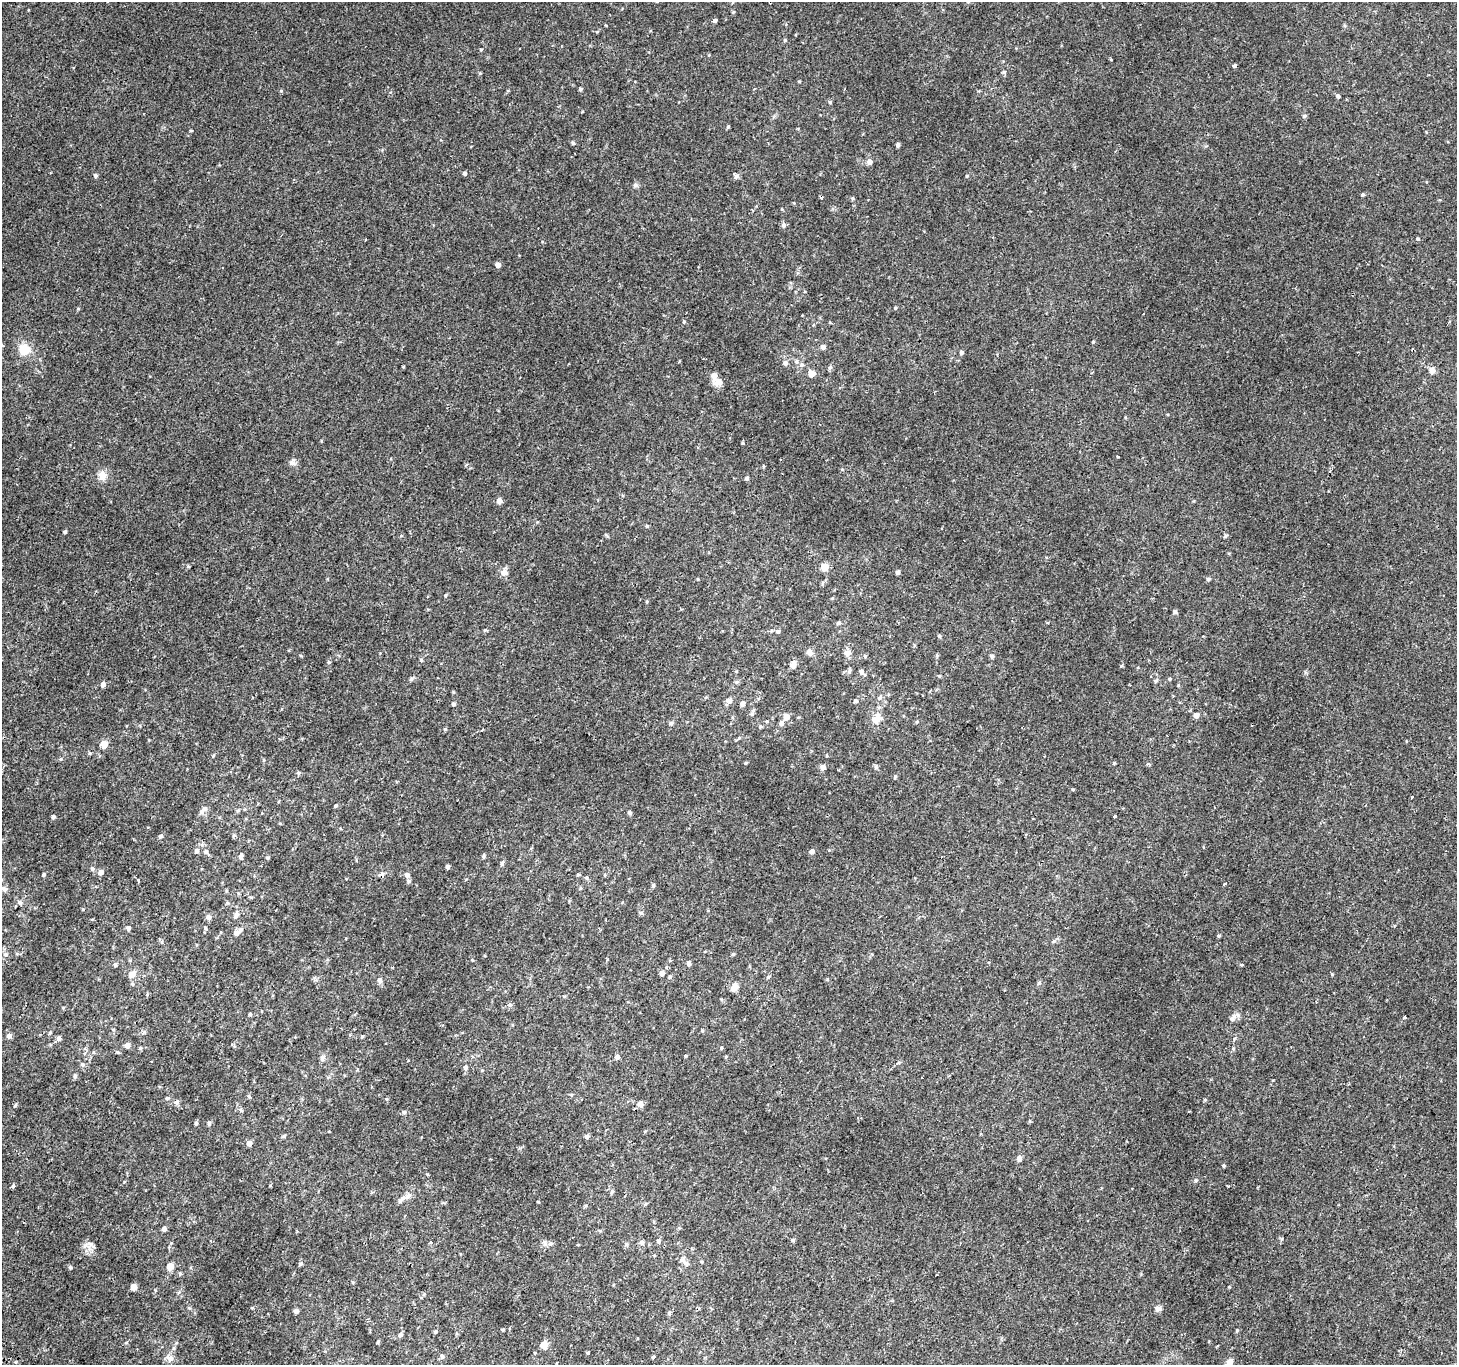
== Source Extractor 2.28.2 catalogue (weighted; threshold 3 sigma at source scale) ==
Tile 7 of 4 x 4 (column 3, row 2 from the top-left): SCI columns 2939-4393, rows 3023-4385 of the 5869 x 5977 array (HDU 1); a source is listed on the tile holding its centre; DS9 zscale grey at full resolution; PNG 1459 x 1367 px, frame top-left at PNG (2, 2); no overlay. Shown black and unused: <1% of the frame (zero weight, under 2 of 3 exposures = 2% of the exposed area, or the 3 px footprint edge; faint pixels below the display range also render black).
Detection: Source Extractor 2.28.2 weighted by HDU 2 'WHT'; one run over the whole footprint, this tile lists its part. Background 0.00223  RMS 0.0023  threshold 0.0105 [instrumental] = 3 sigma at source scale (4.5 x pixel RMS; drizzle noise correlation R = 1.50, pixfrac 1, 0.0396/0.0396 arcsec/px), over >= 5 px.
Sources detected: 219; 3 cosmic-ray / hot-pixel residue — not listed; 2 inside a brighter listed object's ellipse — not listed separately; the other 214 listed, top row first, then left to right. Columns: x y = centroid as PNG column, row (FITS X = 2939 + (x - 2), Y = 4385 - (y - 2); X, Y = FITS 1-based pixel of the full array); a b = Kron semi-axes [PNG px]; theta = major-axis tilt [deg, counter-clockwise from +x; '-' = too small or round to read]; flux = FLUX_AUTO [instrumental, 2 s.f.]
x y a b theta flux
732 2 5 3 - 0.21
733 12 5 4 - 0.23
715 20 5 4 - 0.42
785 40 6 3 72 0.23
481 49 4 4 - 0.22
1234 66 4 3 - 0.7
1004 72 6 4 20 0.35
580 89 4 4 - 0.34
281 91 5 3 - 0.22
1338 96 5 4 - 0.48
830 102 5 5 - 0.31
1305 116 6 4 2 0.34
728 127 5 4 - 0.27
191 130 4 2 - 0.21
573 143 5 5 - 0.28
898 145 4 4 - 0.55
869 162 5 5 - 1.4
464 173 4 4 - 0.49
95 176 5 4 - 0.44
736 176 8 5 62 0.52
635 185 7 6 - 0.48
1363 195 6 4 0 0.26
852 198 5 4 - 0.29
784 225 7 7 - 0.56
366 239 3 2 - 0.2
1418 239 5 4 - 0.26
498 265 4 4 - 1.1
895 308 4 4 - 0.23
684 322 4 4 - 0.22
1093 342 4 3 - 0.2
823 347 5 5 - 0.81
24 349 16 15 - 3.4
961 353 5 4 - 0.43
796 361 6 5 - 0.46
785 363 6 6 - 0.67
802 365 7 5 21 0.51
830 368 6 5 - 0.42
1432 371 8 7 - 1
812 374 6 5 - 1.8
716 380 17 9 -56 1.9
743 443 3 3 - 0.35
1118 456 3 2 - 0.26
102 476 13 10 -79 1.8
747 478 5 4 - 0.38
499 501 5 5 - 1.3
647 526 4 4 - 0.29
65 532 3 3 - 0.35
607 536 8 3 -45 0.29
824 567 5 5 - 3.8
504 572 9 9 - 1.2
897 572 4 4 - 0.55
1208 579 5 4 - 0.41
445 595 4 4 - 0.24
832 598 4 4 - 0.2
1175 612 5 4 - 0.5
838 623 6 5 - 0.4
485 630 5 4 - 0.24
778 631 6 5 - 0.45
939 636 5 4 - 0.29
810 652 8 7 - 1.1
847 653 8 7 - 1.2
865 656 5 5 - 0.35
992 656 6 5 - 0.45
329 662 5 5 - 0.3
793 665 7 6 - 1.3
1121 666 5 4 - 0.24
849 671 6 5 - 0.46
861 671 7 6 - 0.65
939 676 4 4 - 0.23
411 679 5 5 - 0.38
1170 679 4 4 - 0.23
1155 681 6 4 71 0.35
103 684 5 5 - 0.97
879 697 9 4 51 0.44
729 700 8 7 - 0.83
855 701 5 4 - 0.31
453 704 5 4 - 0.44
742 704 5 5 - 0.82
752 714 6 5 - 0.4
1196 715 5 5 - 1.4
786 716 7 6 - 1.5
877 719 15 11 40 2.4
767 721 5 3 - 0.24
671 723 6 4 44 0.35
781 723 6 5 - 0.74
760 726 5 5 - 0.33
445 729 5 4 - 0.27
482 730 3 2 - 0.27
739 738 6 4 19 0.3
104 744 6 6 - 2.5
90 753 5 4 - 0.27
61 759 5 4 - 0.24
746 763 4 3 - 0.26
1114 763 4 4 - 0.21
823 767 6 5 - 0.99
876 767 6 5 - 0.38
298 773 5 5 - 0.35
895 777 5 4 - 0.29
1073 789 5 3 - 0.19
1412 797 3 2 - 0.21
335 806 5 5 - 0.3
202 811 13 6 48 1.1
630 813 5 4 - 0.45
1115 816 3 3 - 0.68
53 817 4 4 - 0.45
160 836 5 5 - 0.43
197 851 5 5 - 0.58
812 851 5 5 - 0.86
206 852 6 5 - 0.49
241 856 8 4 71 0.41
483 856 6 4 71 0.38
502 863 8 4 60 0.4
448 867 4 4 - 0.71
92 869 6 5 - 0.41
101 872 6 6 - 0.82
44 874 4 4 - 0.33
407 875 5 5 - 0.81
578 875 4 4 - 0.27
605 875 5 3 - 0.19
586 878 6 4 -29 0.32
139 881 4 3 - 0.51
408 881 6 5 - 0.47
1225 884 3 3 - 0.54
653 885 5 4 - 0.38
580 888 5 3 - 0.23
4 889 9 7 -19 0.88
19 902 7 4 -45 0.44
641 913 6 5 - 0.4
236 915 11 6 67 0.79
209 917 6 5 - 0.94
128 928 7 5 -46 0.47
205 928 4 4 - 0.33
237 933 9 6 23 1
1219 936 4 3 - 0.3
1054 941 7 4 44 0.38
5 954 7 7 - 0.63
472 960 4 3 - 0.2
689 963 6 5 - 0.57
115 964 6 4 89 0.37
1241 965 4 3 - 0.21
662 973 5 5 - 1
132 974 11 9 31 1.4
670 977 5 4 - 0.33
768 977 5 4 - 0.29
380 980 7 6 - 0.76
1039 983 6 4 2 0.3
132 984 5 5 - 0.32
734 988 10 8 60 1.3
147 994 5 5 - 0.27
510 1005 6 5 - 0.44
250 1014 4 4 - 0.27
1404 1017 4 3 - 0.65
1232 1018 10 7 59 0.95
9 1036 6 5 - 0.85
362 1036 4 4 - 0.26
59 1038 6 5 - 0.68
127 1045 6 6 - 1
721 1048 4 4 - 0.24
685 1055 3 3 - 1.1
617 1057 6 6 - 0.61
726 1057 4 4 - 0.22
323 1058 8 7 - 0.77
82 1064 6 5 - 0.51
465 1067 6 5 - 0.64
75 1076 6 4 -72 0.32
249 1096 5 4 - 0.34
167 1098 5 4 - 0.35
386 1099 5 3 - 0.23
1205 1100 5 3 - 0.23
176 1102 7 6 - 0.53
641 1104 8 8 - 0.77
15 1105 6 3 53 0.26
241 1110 6 5 - 0.38
404 1112 6 5 - 0.36
196 1123 5 4 - 0.39
209 1123 6 4 89 0.45
587 1136 6 5 - 0.57
249 1143 5 5 - 1.3
1019 1158 5 5 - 1
1224 1165 4 4 - 0.26
1196 1180 6 4 1 0.35
270 1185 4 3 - 0.17
13 1186 4 3 - 0.55
612 1192 6 5 - 0.37
408 1196 11 7 43 0.96
645 1204 6 4 48 0.32
164 1229 5 4 - 0.8
658 1241 5 5 - 0.4
430 1242 3 3 - 0.32
642 1242 6 6 - 0.59
171 1243 4 4 - 0.23
551 1243 7 6 - 0.63
90 1244 8 6 -42 0.81
626 1244 6 5 - 0.39
578 1245 4 3 - 0.16
686 1263 8 6 -33 0.89
300 1264 6 4 16 0.33
170 1266 6 5 - 2.5
70 1267 5 4 - 0.32
133 1287 5 4 - 1.9
1158 1308 8 6 10 0.72
296 1311 6 5 - 0.53
669 1313 6 4 73 0.41
503 1330 3 3 - 0.26
1237 1330 4 4 - 0.25
435 1332 4 4 - 0.34
400 1335 6 5 - 0.55
378 1342 5 4 - 0.23
544 1345 8 8 - 1.5
588 1353 3 3 - 2
442 1356 7 6 - 0.53
653 1357 3 3 - 1.4
170 1358 10 8 -8 1.2
1229 1363 11 7 66 1.6
Isophote crosses this tile's border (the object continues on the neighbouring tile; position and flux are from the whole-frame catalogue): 3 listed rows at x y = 732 2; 24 349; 1229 1363
Unlisted compact peaks at least as high as the median listed source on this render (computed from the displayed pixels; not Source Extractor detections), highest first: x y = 293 463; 1332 974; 1225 536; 421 660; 967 176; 83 909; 188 566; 252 1308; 213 756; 78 309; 1229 1287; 1282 1239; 267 858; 538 1202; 301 656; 284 1136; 827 979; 1233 1048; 480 73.